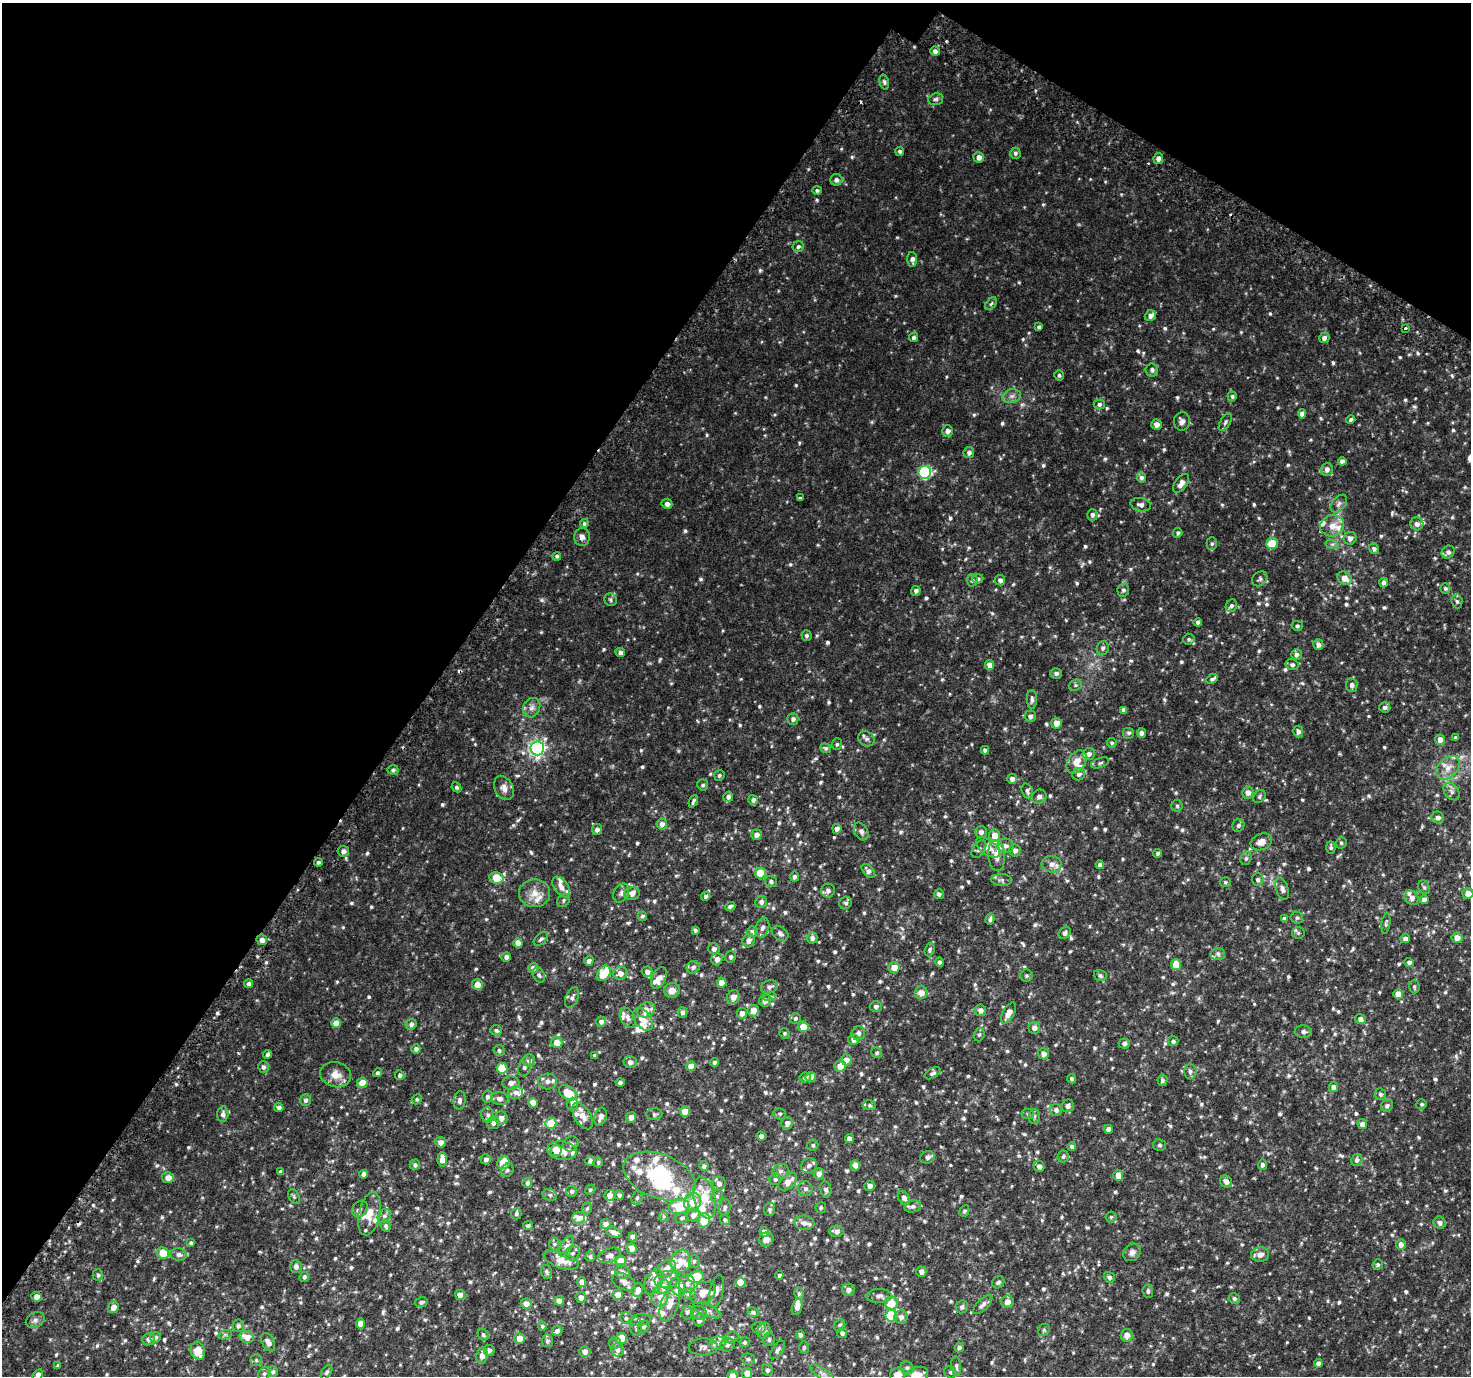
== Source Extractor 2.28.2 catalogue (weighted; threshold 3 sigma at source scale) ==
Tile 2 of 4 x 4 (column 2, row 1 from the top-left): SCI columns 1519-2987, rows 4438-5811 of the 5987 x 6056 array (HDU 1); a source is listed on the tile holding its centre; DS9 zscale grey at full resolution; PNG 1473 x 1378 px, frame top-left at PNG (2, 3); each listed source drawn as its Kron ellipse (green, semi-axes under 4 px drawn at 4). Shown black and unused: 34% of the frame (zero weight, under 2 of 3 exposures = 3% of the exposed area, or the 3 px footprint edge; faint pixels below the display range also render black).
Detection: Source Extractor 2.28.2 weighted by HDU 2 'WHT'; one run over the whole footprint, this tile lists its part. Background 0.0386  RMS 0.0071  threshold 0.0318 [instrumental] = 3 sigma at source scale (4.5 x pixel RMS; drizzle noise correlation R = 1.50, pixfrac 1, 0.0396/0.0396 arcsec/px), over >= 5 px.
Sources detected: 1009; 2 inside a brighter object's white glare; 4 cosmic-ray / hot-pixel residue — neither listed nor drawn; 60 inside a brighter listed object's ellipse — not listed separately; of the other 943, all 500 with FLUX_AUTO >= 1.19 (the completeness limit of this list) listed and drawn (443 fainter detections not listed), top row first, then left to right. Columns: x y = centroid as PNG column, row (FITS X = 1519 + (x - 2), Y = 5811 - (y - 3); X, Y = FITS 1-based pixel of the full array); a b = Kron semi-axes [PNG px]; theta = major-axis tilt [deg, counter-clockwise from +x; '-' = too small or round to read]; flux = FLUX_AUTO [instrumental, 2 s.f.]
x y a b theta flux
935 51 4 4 - 2.5
884 82 7 4 -76 1.4
936 99 8 5 15 1.5
900 151 5 4 - 1.3
1015 153 5 5 - 1.6
979 157 5 5 - 4
1158 159 5 5 - 3
836 180 6 6 - 2.7
817 190 5 4 - 1.3
798 247 5 5 - 1.5
912 259 7 5 -86 2.8
991 304 7 4 53 1.2
1150 316 6 5 - 2.8
1039 327 4 4 - 1.4
1405 328 4 3 - 3.2
913 337 5 4 - 1.6
1324 338 5 5 - 2.3
1152 370 6 6 - 2.2
1059 375 5 5 - 1.3
1012 396 9 6 15 2.8
1232 396 5 4 - 1.4
1099 404 5 5 - 1.7
1302 414 4 4 - 3.2
1351 420 5 4 - 1.6
1182 421 9 8 - 3
1225 422 10 5 59 1.7
1156 424 5 5 - 3.5
948 431 6 5 - 3.4
969 452 5 5 - 2.1
1342 461 4 4 - 2.6
1327 469 6 6 - 2.8
925 472 6 6 - 81
1141 478 5 5 - 1.8
1181 483 11 6 54 4.7
800 498 3 3 - 4.9
667 504 5 5 - 3
1339 504 10 6 50 2.4
1141 505 10 6 -11 3.1
1092 515 6 5 - 1.9
584 523 4 4 - 1.3
1417 524 6 6 - 3
1332 526 12 10 14 7.4
1178 533 5 4 - 1.4
582 537 9 8 - 3.2
1350 538 6 6 - 3
1272 543 6 5 - 14
1212 544 6 5 - 1.2
1332 544 7 4 -17 1.4
1374 549 5 5 - 2
1448 552 7 6 - 2.4
557 556 4 4 - 1.3
1345 578 8 6 -40 6.1
978 579 5 4 - 1.3
1260 579 8 6 39 1.5
972 580 6 5 - 1.5
1000 580 5 5 - 2.3
1384 583 5 4 - 2.4
1445 588 5 5 - 1.4
1123 590 7 6 - 1.8
916 591 5 5 - 2
611 600 6 6 - 1.3
1457 601 7 5 -86 1.6
1231 606 6 5 - 1.8
1198 622 4 4 - 2.2
1297 626 5 5 - 1.4
806 635 5 5 - 1.4
1189 639 6 5 - 1.2
1318 645 5 5 - 3
1103 648 7 6 - 1.7
620 652 5 4 - 2.5
1296 654 5 5 - 2.1
990 665 5 4 - 5.4
1292 665 6 5 - 1.8
1056 673 6 5 - 2.1
1212 679 6 4 27 1.5
1075 685 7 5 20 1.2
1352 685 7 6 - 2.2
1032 699 9 5 -89 2
1385 707 6 5 - 1.9
532 708 10 8 63 3.2
1124 710 4 4 - 2.5
1030 716 5 5 - 2.4
793 719 5 5 - 2.3
1056 723 5 5 - 6.9
1298 731 6 5 - 2.5
1129 733 6 6 - 1.3
1141 733 5 4 - 2.6
1455 738 3 3 - 1.3
866 739 8 7 - 2.6
1440 740 5 5 - 4.3
1112 743 5 4 - 1.3
837 744 6 5 - 1.3
537 748 7 6 - 200
825 748 5 5 - 1.4
985 750 4 4 - 1.7
1089 754 6 6 - 2.4
1076 762 12 8 58 6.2
1100 763 9 4 19 1.4
1448 768 14 9 43 6.4
393 770 5 5 - 1.6
1079 774 6 6 - 2
719 775 5 5 - 1.3
1012 779 5 5 - 2.7
703 785 5 5 - 1.5
456 787 5 4 - 1.3
504 788 13 9 -63 4.2
1027 791 8 5 -71 1.9
1452 792 10 7 -51 2.6
1248 793 6 5 - 4
728 797 5 5 - 2.2
1039 797 8 6 35 2.2
1259 797 7 5 50 1.5
753 800 5 4 - 2.2
693 801 6 3 68 1.4
1177 806 6 5 - 1.3
1438 817 6 6 - 3.1
662 824 5 5 - 2.9
1238 825 6 6 - 1.9
597 829 5 5 - 2.6
837 829 5 4 - 3.5
861 831 9 6 -61 2.3
981 832 6 6 - 2.5
757 835 5 5 - 3.8
995 835 6 5 - 6.8
1261 842 11 8 22 5.4
1341 843 6 5 - 1.3
1006 846 7 7 - 2.4
1331 847 6 4 -89 1.4
988 848 14 7 -35 4.9
979 849 10 5 55 1.9
1015 850 6 5 - 2.4
343 851 6 5 - 2.8
1158 853 4 4 - 1.4
997 856 15 8 -84 6.2
1246 858 7 5 75 1.5
318 862 4 3 - 1.3
1052 864 10 8 -6 4.1
1100 865 4 4 - 2.2
868 871 8 5 -49 2.6
760 873 5 5 - 14
794 877 5 4 - 1.6
497 878 7 5 -9 16
1002 880 10 6 -3 2.2
1258 880 6 6 - 1.9
771 881 6 5 - 1.6
1225 882 5 5 - 1.4
561 887 12 6 -54 4
1424 887 7 5 -66 1.4
1282 889 11 6 -72 2.7
828 891 7 7 - 2.4
535 893 15 14 - 8
621 893 10 7 64 2.2
632 893 8 6 8 4.4
1468 893 5 5 - 5.7
939 894 5 5 - 2
706 896 4 4 - 1.8
1412 898 8 6 -53 3.4
563 900 7 5 56 1.4
1424 900 4 4 - 3.1
761 902 6 6 - 2.5
846 903 6 6 - 1.7
730 906 5 3 - 1.6
642 916 5 4 - 1.5
1297 918 6 6 - 1.5
990 919 6 3 76 1.5
1284 919 4 4 - 1.9
1386 923 10 4 82 1.3
762 927 10 6 71 2.6
695 930 4 3 - 1.4
752 932 5 5 - 2
780 933 9 6 -33 2.4
1065 933 7 5 48 2.4
1298 933 6 6 - 1.2
812 938 6 5 - 2.5
1457 938 5 5 - 5.1
541 939 8 5 41 1.6
1405 939 5 4 - 3
262 940 5 5 - 3.1
749 941 7 6 - 2.7
518 943 5 4 - 5.2
714 949 6 5 - 2.5
930 950 7 5 71 1.4
1218 954 7 6 - 1.6
506 957 5 4 - 2.4
731 957 6 5 - 1.6
717 959 6 5 - 3.3
589 961 5 4 - 2.6
939 962 5 4 - 1.8
1409 962 5 4 - 2
1176 965 5 5 - 12
693 967 7 6 - 2.2
533 968 5 5 - 3.2
894 968 5 5 - 6.8
647 972 5 5 - 2.8
604 973 8 6 58 19
620 973 7 6 - 4.5
539 975 8 5 -61 1.6
1026 976 6 6 - 1.3
1100 976 6 5 - 1.6
659 978 11 6 65 5.3
722 983 5 5 - 5.9
249 984 4 4 - 2.6
477 985 5 5 - 6.7
769 987 9 6 20 2.4
1414 987 7 5 -89 1.3
672 990 8 7 - 5
921 993 6 6 - 5.5
1398 994 5 4 - 6.3
770 996 6 4 19 1.2
733 997 7 6 - 4.3
572 998 11 6 66 2.5
765 1001 6 6 - 3.6
876 1006 6 5 - 2.1
646 1010 9 7 25 6.6
980 1010 6 5 - 3.3
753 1011 6 5 - 5.9
682 1012 5 5 - 2.1
742 1013 5 5 - 3.6
1008 1013 11 5 61 6.4
628 1018 11 7 -60 2.6
643 1019 13 8 -52 7.2
795 1019 5 5 - 1.3
1360 1019 5 5 - 2.7
601 1022 5 5 - 2.4
336 1023 5 4 - 6.7
411 1024 5 5 - 2.4
803 1027 5 5 - 9.2
1034 1028 6 6 - 2.8
496 1030 6 5 - 1.4
1303 1032 8 6 -8 2.2
784 1033 5 5 - 1.3
858 1033 7 6 - 2.6
979 1035 7 5 73 1.3
853 1040 5 5 - 3.4
1173 1041 5 5 - 1.5
557 1043 6 5 - 7
1124 1043 5 5 - 1.9
416 1049 5 4 - 2.2
499 1050 5 5 - 1.5
877 1053 5 5 - 1.2
268 1054 4 3 - 1.7
1043 1054 6 5 - 3.5
595 1055 4 3 - 1.3
846 1060 5 5 - 5.8
529 1061 6 6 - 3
630 1062 6 6 - 2.8
714 1063 4 3 - 1.6
691 1066 5 4 - 8.8
840 1066 6 5 - 6.7
263 1067 6 5 - 1.9
525 1067 10 6 76 2.3
502 1068 5 5 - 19
1190 1072 7 6 - 2
378 1073 4 4 - 1.2
933 1073 9 5 29 1.6
336 1075 15 12 -14 7.1
400 1075 5 4 - 1.8
805 1077 6 5 - 1.9
811 1077 5 5 - 3.7
1071 1079 5 4 - 1.3
1162 1080 6 5 - 1.5
548 1081 9 8 - 3.4
362 1083 5 5 - 8
511 1083 8 6 -3 3.7
620 1083 4 4 - 1.5
1333 1087 5 4 - 2.9
516 1092 7 6 - 3.5
568 1093 10 6 -34 12
1380 1094 6 5 - 1.6
487 1097 6 5 - 2
500 1098 9 6 -8 2.7
417 1099 5 4 - 1.2
305 1100 6 5 - 1.9
460 1100 9 6 81 2.1
533 1103 5 4 - 8.7
572 1104 6 5 - 1.8
1422 1104 5 5 - 1.3
869 1105 6 5 - 1.3
1068 1106 6 6 - 2.4
1387 1106 6 5 - 1.8
279 1107 4 4 - 2
1056 1110 6 6 - 2.2
685 1112 5 5 - 11
223 1114 8 5 86 2.7
654 1114 8 6 5 1.5
780 1114 6 5 - 1.3
1028 1114 6 5 - 1.2
488 1115 8 6 -78 2.2
582 1116 15 8 -58 5.5
1034 1116 7 5 87 1.4
600 1117 9 6 73 4.4
631 1117 5 5 - 4.4
501 1118 6 6 - 3.7
493 1123 6 6 - 2.3
551 1123 5 5 - 17
787 1123 6 5 - 3.4
1362 1124 5 5 - 3.1
1108 1129 4 4 - 3
761 1136 5 4 - 2.5
849 1139 4 4 - 3.5
441 1142 5 5 - 3.5
571 1144 8 7 - 2.1
813 1145 6 5 - 1.3
1160 1145 6 6 - 1.3
1072 1146 4 3 - 1.5
556 1150 6 5 - 12
562 1151 14 9 -9 9
1063 1156 6 5 - 1.4
927 1157 7 6 - 2.8
442 1159 7 4 88 5.5
486 1159 5 5 - 2.2
1357 1160 6 5 - 2.2
590 1161 5 4 - 1.8
503 1162 7 6 - 12
598 1162 5 5 - 1.3
415 1165 5 5 - 1.8
855 1165 5 5 - 5.1
1262 1165 5 4 - 1.8
704 1166 5 4 - 1.7
809 1166 8 7 - 3.1
1039 1166 5 5 - 2.7
507 1170 7 6 - 1.4
780 1171 8 7 - 2.4
280 1172 4 4 - 1.5
364 1174 4 4 - 2.7
819 1174 5 5 - 3.9
1118 1175 5 5 - 6.4
659 1176 38 22 -21 43
168 1178 6 5 - 5.4
775 1179 6 5 - 1.5
1226 1181 6 5 - 3.5
788 1182 11 6 39 5.9
527 1183 5 4 - 2
719 1184 7 6 - 3.2
870 1186 5 5 - 3.1
805 1189 7 7 - 2.4
826 1189 8 6 -76 2.3
590 1190 5 4 - 1.3
572 1191 6 5 - 1.8
550 1195 7 5 -16 1.6
610 1195 5 5 - 4.4
619 1195 5 4 - 1.5
717 1196 6 5 - 1.5
294 1197 8 5 -64 1.3
637 1198 7 5 73 1.5
705 1198 21 11 -77 17
904 1198 7 5 -57 3.1
692 1202 9 8 - 7.6
679 1206 10 7 7 18
913 1206 8 6 12 2.3
587 1208 6 4 71 1.2
725 1208 8 5 80 1.8
821 1208 5 5 - 1.4
360 1209 9 7 52 2.1
770 1210 6 5 - 1.4
964 1211 6 4 62 1.2
369 1214 22 10 78 10
516 1214 5 5 - 1.6
693 1215 7 6 - 3
384 1216 8 6 51 2.2
663 1216 6 4 -89 1.2
1111 1217 5 5 - 1.3
578 1218 6 6 - 4.2
682 1218 6 5 - 1.4
704 1220 7 6 - 11
725 1220 5 4 - 1.3
804 1223 10 7 -7 3.8
1440 1223 6 6 - 2.4
605 1224 5 5 - 2.5
386 1226 6 4 -63 1.3
528 1226 5 4 - 1.7
836 1231 7 6 - 2.9
614 1232 8 5 -24 4
764 1232 5 4 - 4
633 1237 4 4 - 4.5
766 1239 7 7 - 3
191 1243 4 4 - 2.1
555 1244 6 6 - 1.3
1401 1244 5 5 - 3.5
566 1246 11 5 60 2.8
632 1249 5 5 - 4.8
1132 1252 9 8 - 3
163 1253 6 5 - 15
572 1253 7 6 - 2.4
178 1255 8 6 -6 2.8
610 1255 11 7 20 3.3
1260 1255 9 7 10 4
590 1257 5 5 - 1.2
561 1260 18 8 -18 8.1
621 1261 5 5 - 7.5
681 1261 11 10 - 7.6
694 1261 6 5 - 1.3
1378 1265 5 5 - 1.4
296 1266 6 5 - 2.6
666 1269 11 7 41 5
546 1272 7 5 -78 1.5
622 1272 7 6 - 2.2
921 1272 5 5 - 3.1
98 1275 6 5 - 1.5
779 1275 4 4 - 1.4
304 1277 5 4 - 1.5
696 1277 8 5 13 23
1109 1277 6 5 - 1.6
667 1280 12 8 11 4.6
582 1282 5 4 - 4.2
624 1282 13 7 -25 3.9
653 1282 13 8 65 6.9
998 1282 6 5 - 1.6
740 1283 5 5 - 13
687 1284 9 8 - 3.7
664 1287 7 6 - 5
678 1287 9 7 -65 3.6
638 1290 7 5 75 3.9
848 1290 6 6 - 2.9
716 1291 17 6 78 3.8
1148 1291 6 5 - 1.6
703 1293 13 10 33 8
688 1294 8 6 0 1.9
799 1294 6 5 - 1.3
460 1295 5 5 - 4.9
618 1295 5 5 - 6.1
879 1296 12 7 3 3.2
36 1297 5 4 - 4.7
581 1297 5 5 - 3.8
660 1297 10 8 78 5
1234 1299 6 5 - 1.8
559 1301 4 4 - 5.9
421 1302 6 5 - 1.5
1008 1302 6 6 - 4.8
891 1303 6 6 - 10
526 1304 5 5 - 4.4
670 1304 18 8 71 7.9
983 1304 12 5 46 2.3
113 1307 6 5 - 4.6
797 1307 8 5 72 3.8
962 1307 6 6 - 2
707 1311 15 5 -22 2.5
687 1312 7 5 88 1.6
753 1312 5 5 - 1.5
699 1313 8 6 -32 2.4
891 1316 6 5 - 43
901 1317 6 6 - 2.6
626 1318 6 6 - 1.5
35 1320 10 7 28 2.5
640 1320 10 5 6 2.1
699 1320 6 6 - 2.6
360 1323 5 4 - 6.6
840 1325 6 5 - 1.4
238 1326 6 5 - 1.5
542 1326 4 4 - 1.3
636 1326 9 6 89 2.3
644 1327 6 5 - 1.5
759 1328 7 5 1 1.7
1044 1330 6 5 - 1.2
557 1331 5 5 - 2.6
764 1331 8 6 68 2.2
842 1333 5 5 - 1.9
225 1335 7 4 18 1.3
483 1335 6 5 - 1.5
800 1335 4 4 - 1.8
1127 1335 6 6 - 4.8
155 1337 5 5 - 1.7
247 1337 7 6 - 7.4
731 1337 7 5 19 1.5
520 1338 5 5 - 7.5
621 1338 5 5 - 12
149 1339 6 6 - 3.1
769 1340 6 6 - 1.5
547 1341 6 5 - 2
268 1342 10 6 -60 3.9
745 1342 5 5 - 1.4
615 1343 6 6 - 1.4
718 1343 8 6 15 2.7
727 1345 7 6 - 1.8
703 1347 14 8 3 3.6
804 1347 6 5 - 1.2
959 1347 5 4 - 1.8
489 1350 5 5 - 2.3
617 1350 6 6 - 3.4
777 1350 11 5 55 2.3
198 1351 9 7 -74 11
585 1351 5 5 - 3.9
482 1356 8 6 81 4.5
748 1359 7 5 -13 1.5
256 1360 5 5 - 1.3
1318 1363 4 4 - 2.7
58 1365 4 4 - 1.4
956 1366 10 5 -84 1.7
907 1368 6 6 - 2.1
767 1370 6 5 - 1.9
273 1372 5 5 - 1.6
326 1372 8 4 57 1.4
950 1372 6 5 - 1.4
747 1373 5 5 - 5.1
264 1374 7 5 56 1.5
822 1374 15 5 -36 3.2
38 1375 6 4 57 4.4
898 1375 8 7 - 6.4
732 1376 5 5 - 6.6
916 1376 13 8 25 11
Isophote crosses this tile's border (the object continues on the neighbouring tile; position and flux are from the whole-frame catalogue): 5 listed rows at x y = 1468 893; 38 1375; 898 1375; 732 1376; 916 1376
Unlisted compact peaks at least as high as the median listed source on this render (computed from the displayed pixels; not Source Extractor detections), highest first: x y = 266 962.